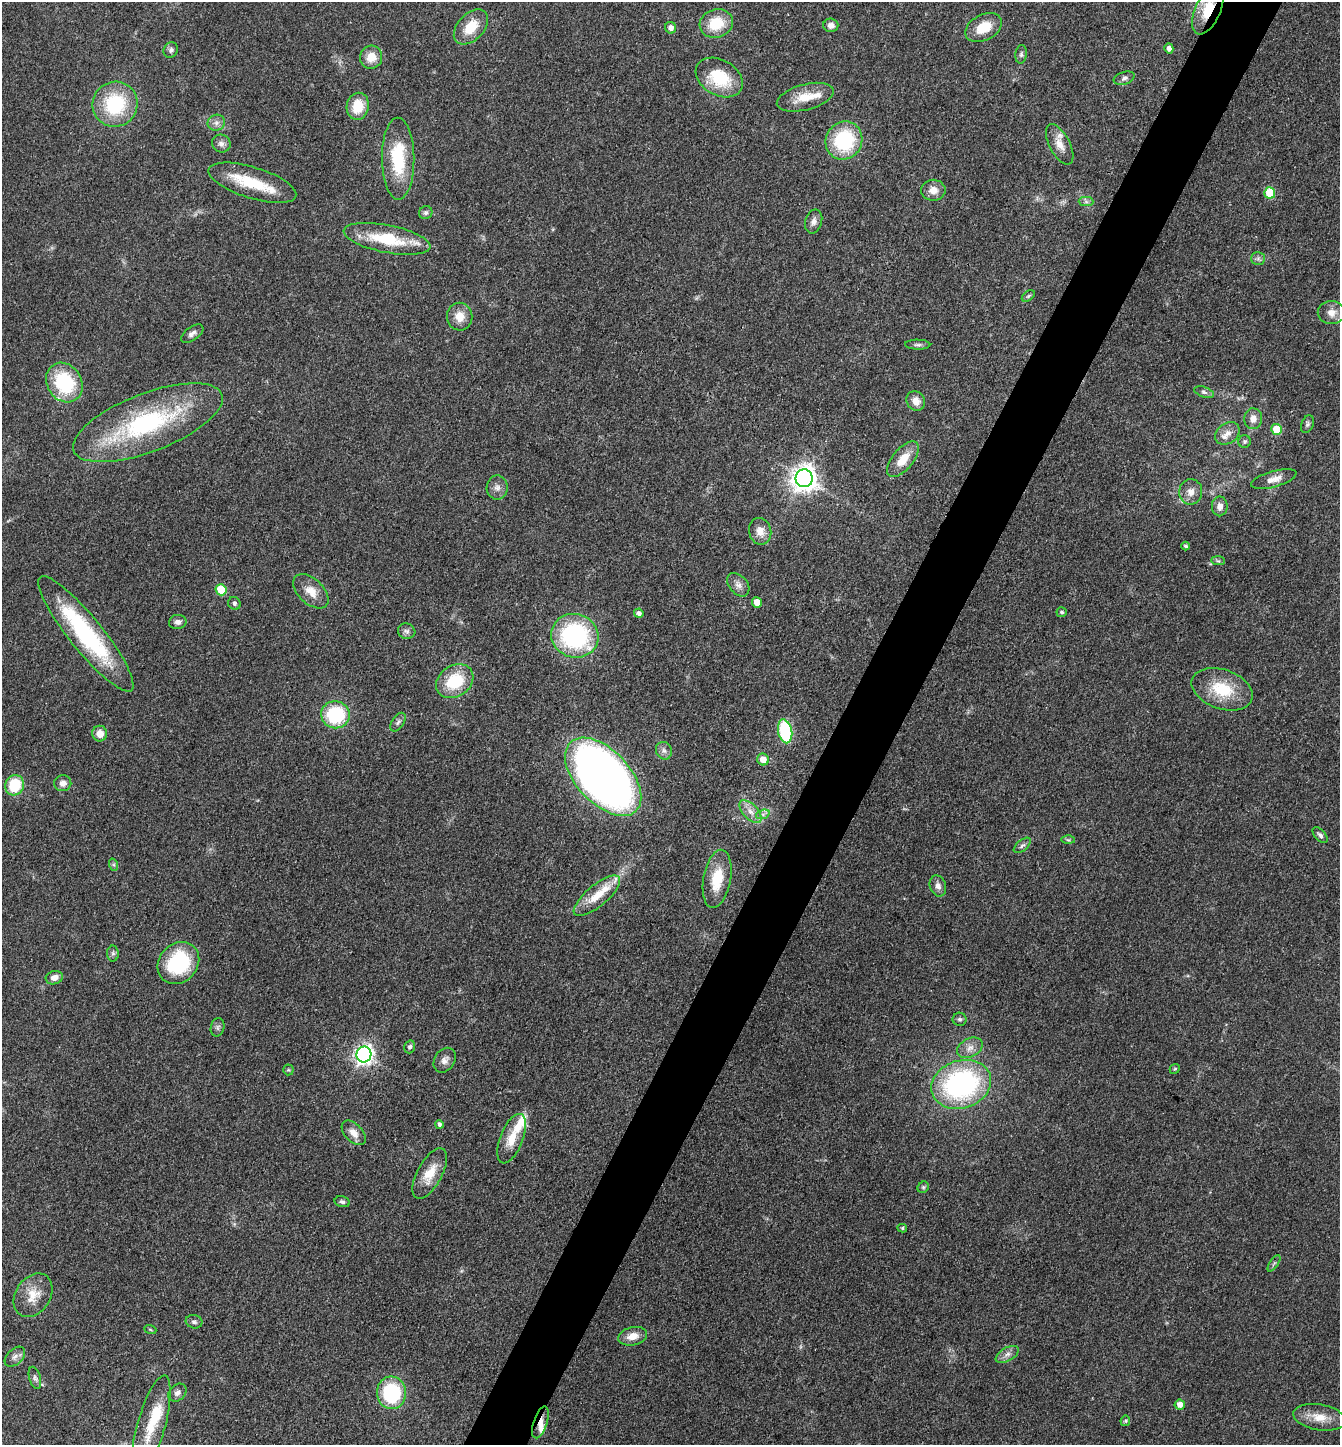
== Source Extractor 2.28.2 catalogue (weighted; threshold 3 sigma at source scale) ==
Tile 10 of 4 x 4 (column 2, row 3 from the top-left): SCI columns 1624-2961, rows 1446-2888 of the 5784 x 5775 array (HDU 1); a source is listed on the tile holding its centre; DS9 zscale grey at full resolution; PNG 1342 x 1447 px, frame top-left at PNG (2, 2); each listed source drawn as its Kron ellipse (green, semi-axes under 4 px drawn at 4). Shown black and unused: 5% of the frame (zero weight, under 3 of 4 exposures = <1% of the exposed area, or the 3 px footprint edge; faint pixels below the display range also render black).
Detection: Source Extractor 2.28.2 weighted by HDU 2 'WHT'; one run over the whole footprint, this tile lists its part. Background 0.0999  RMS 0.006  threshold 0.027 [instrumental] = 3 sigma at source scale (4.5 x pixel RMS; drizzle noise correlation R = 1.50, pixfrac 1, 0.05/0.05 arcsec/px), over >= 5 px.
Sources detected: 127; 11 inside a brighter listed object's ellipse — not listed separately; the other 116 listed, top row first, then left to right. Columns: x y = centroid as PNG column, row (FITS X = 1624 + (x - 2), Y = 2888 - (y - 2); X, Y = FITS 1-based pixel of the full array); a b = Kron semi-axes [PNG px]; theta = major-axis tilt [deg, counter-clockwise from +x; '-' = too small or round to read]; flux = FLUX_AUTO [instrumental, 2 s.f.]
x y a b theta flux
1208 10 26 12 66 20
716 23 17 14 17 18
831 25 7 7 - 3.4
471 27 21 13 46 14
671 28 6 5 - 2.8
983 28 19 12 27 14
1169 48 5 4 - 2.9
171 50 8 7 - 1.7
1021 54 9 5 83 1.5
371 57 11 11 - 8.7
719 77 25 17 -30 27
1124 78 11 6 19 2
805 97 29 13 15 13
115 104 23 22 - 42
358 106 14 11 78 14
216 123 9 8 - 2.9
844 141 19 18 - 43
221 144 9 8 - 2.9
1060 144 22 10 -62 7.5
398 159 41 16 -89 31
252 183 46 15 -17 23
933 190 12 10 1 5.2
1270 193 5 5 - 25
1086 202 7 4 -1 1.4
426 213 7 6 - 1.7
814 221 12 8 74 3.1
387 239 44 13 -11 30
1258 258 7 6 - 1.7
1028 296 7 4 37 1
1331 313 13 11 -1 5.9
460 317 14 12 -81 7.6
192 334 13 6 35 2.7
918 345 13 5 -1 1.7
64 383 21 17 -57 40
1204 392 10 5 -19 1.8
916 401 10 9 - 5.7
1253 419 10 9 - 4.7
148 423 79 29 21 90
1307 424 9 6 68 1.6
1277 429 5 5 - 18
1227 433 13 10 35 5
1245 442 6 6 - 1.2
903 459 21 10 50 12
804 478 9 8 - 620
1274 479 23 8 16 6
497 487 12 10 89 3.4
1191 492 12 11 - 5.3
1220 506 10 8 90 4.2
760 531 13 11 -77 6.4
1186 546 4 4 - 1.2
1218 561 7 4 -2 1
738 585 13 9 -49 3.8
221 590 5 5 - 21
311 591 21 12 -44 8.2
757 602 5 5 - 6.6
234 603 6 6 - 1.2
1062 612 5 5 - 1.2
639 613 5 4 - 2.2
178 622 9 7 10 2.4
407 631 9 7 -18 2.1
86 634 73 17 -51 76
575 636 24 21 -19 82
455 681 20 15 34 25
1222 689 32 19 -19 25
335 715 14 13 - 40
398 722 10 6 56 1.7
785 731 12 7 -78 49
100 734 8 7 - 5.3
664 751 9 8 - 2.4
763 760 6 5 - 6.8
603 777 47 26 -46 480
63 783 8 8 - 3.8
15 785 10 9 - 24
751 812 14 7 -46 5
763 814 7 4 18 1.7
1320 835 9 5 -47 1.7
1068 840 7 4 -1 0.95
1022 845 10 5 41 1.8
114 865 6 4 -71 0.84
717 879 29 13 80 17
938 886 11 8 -70 3.2
597 896 29 10 40 13
113 953 8 6 89 1.5
178 963 23 19 47 48
54 978 8 6 16 4.1
960 1019 7 6 - 1.4
218 1027 9 6 77 1.8
410 1047 6 5 - 1.5
970 1048 13 9 26 4.6
364 1055 8 7 - 260
445 1060 13 10 56 3.6
1175 1069 5 4 - 0.78
288 1070 5 5 - 0.83
961 1084 30 24 18 120
439 1124 4 4 - 1.5
354 1133 15 8 -47 5.6
512 1139 26 11 68 11
430 1174 28 12 61 12
923 1187 6 5 - 1.1
342 1202 8 5 -13 1.6
902 1228 5 4 - 0.91
1274 1263 9 3 56 1.2
33 1295 23 17 56 12
194 1322 8 6 -14 1.7
150 1329 6 3 -20 0.72
633 1336 14 9 12 6.4
1007 1354 13 6 29 3.3
15 1357 12 7 45 2.6
35 1378 11 5 -73 1.9
177 1393 10 7 44 2.8
391 1393 16 14 -85 51
1180 1405 5 5 - 4.6
1319 1417 26 13 -10 10
1125 1421 5 5 - 0.8
540 1422 16 6 72 4.3
151 1427 53 14 74 23
Overlapping masked pixels (flux is a lower limit): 2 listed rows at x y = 1208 10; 540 1422
Isophote crosses this tile's border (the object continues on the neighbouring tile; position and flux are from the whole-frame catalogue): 1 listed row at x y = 1331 313